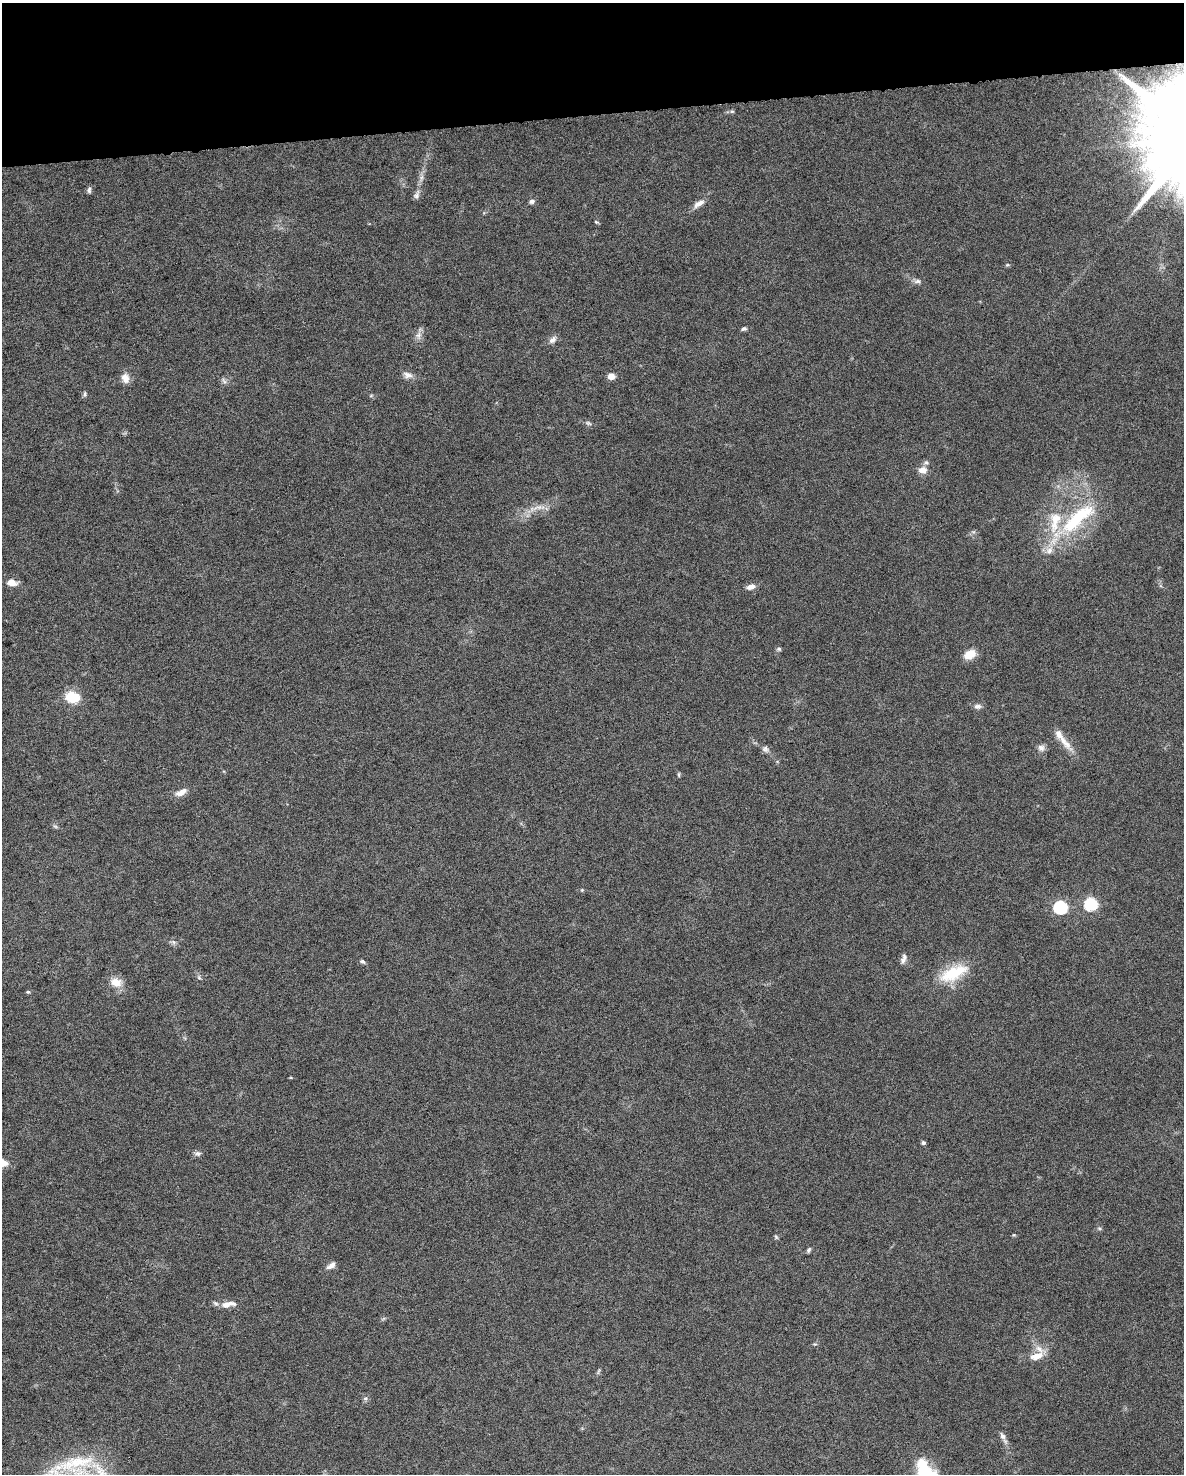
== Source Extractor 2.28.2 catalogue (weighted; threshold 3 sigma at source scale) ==
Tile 3 of 4 x 3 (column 3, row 1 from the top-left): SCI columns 2367-3548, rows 3006-4477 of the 4731 x 4494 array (HDU 1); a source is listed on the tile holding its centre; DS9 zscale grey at full resolution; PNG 1186 x 1476 px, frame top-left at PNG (2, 3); no overlay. Shown black and unused: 8% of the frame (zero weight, under 6 of 12 exposures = <1% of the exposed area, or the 3 px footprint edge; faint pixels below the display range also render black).
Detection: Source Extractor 2.28.2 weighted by HDU 2 'WHT'; one run over the whole footprint, this tile lists its part. Background 0.0368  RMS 0.0023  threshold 0.00935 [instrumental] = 3 sigma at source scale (4.09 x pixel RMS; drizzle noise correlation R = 1.36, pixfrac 0.8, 0.0396/0.0396 arcsec/px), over >= 5 px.
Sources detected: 60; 4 inside a brighter listed object's ellipse — not listed separately; the other 56 listed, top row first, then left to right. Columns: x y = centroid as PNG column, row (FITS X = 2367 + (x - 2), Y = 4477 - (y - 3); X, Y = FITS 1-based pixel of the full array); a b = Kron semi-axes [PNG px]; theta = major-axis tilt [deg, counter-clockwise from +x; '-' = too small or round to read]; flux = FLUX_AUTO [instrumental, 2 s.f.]
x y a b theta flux
732 111 6 4 0 0.33
89 190 8 5 82 0.52
416 195 13 7 67 0.89
532 201 7 5 15 0.55
699 204 16 7 32 1.5
596 222 6 4 -24 0.25
1007 265 6 3 18 0.24
917 281 10 6 6 0.7
744 329 7 5 18 0.44
418 335 12 7 87 1.1
553 340 11 7 45 1
407 375 14 8 -19 1.2
611 376 5 5 - 2.8
125 378 12 9 -73 1.7
224 381 10 4 -55 0.55
85 394 8 5 -86 0.4
588 423 9 5 -14 0.53
926 463 8 7 - 0.58
922 470 10 8 -2 1.7
538 507 15 4 7 1.3
1077 519 67 18 40 18
12 583 12 7 -8 1.8
751 587 9 6 18 1.4
779 649 6 5 - 0.4
970 654 14 9 28 2.9
72 697 11 8 -16 7.7
978 706 10 7 6 0.75
1064 742 34 8 -53 2.8
1041 748 9 8 - 0.99
765 749 10 8 -35 0.78
679 775 7 3 90 0.26
181 792 17 8 26 1.6
55 826 7 4 -19 0.34
582 890 4 4 - 0.22
1091 904 6 6 - 24
1060 907 6 6 - 28
173 942 7 5 -13 0.53
904 958 14 6 72 0.91
362 961 7 5 -31 0.44
953 973 41 17 25 8.4
199 977 6 5 - 0.38
116 982 14 11 -19 2.7
28 992 5 5 - 0.29
923 1143 5 4 - 0.41
197 1154 9 6 -4 0.64
1014 1235 5 5 - 0.22
776 1237 6 4 -46 0.29
809 1250 7 4 60 0.41
331 1265 12 6 36 1.1
228 1304 22 8 8 2.1
1036 1356 18 9 16 2.6
598 1371 9 3 69 0.32
365 1399 6 5 - 0.44
1002 1436 10 7 -63 0.91
74 1463 66 30 9 18
925 1473 25 18 -75 13
Isophote crosses this tile's border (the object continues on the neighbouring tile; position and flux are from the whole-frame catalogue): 2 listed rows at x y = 74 1463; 925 1473